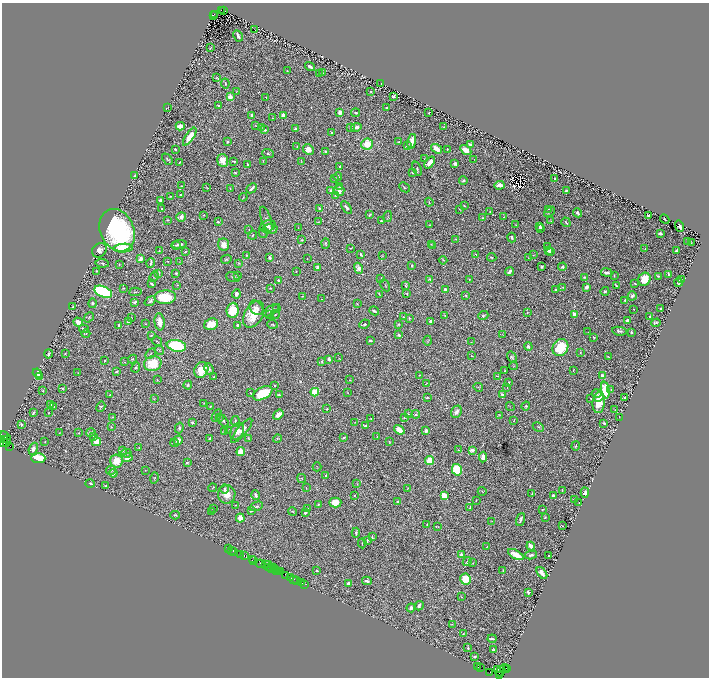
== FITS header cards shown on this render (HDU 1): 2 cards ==
NAXIS1  =                 1414
NAXIS2  =                 1351

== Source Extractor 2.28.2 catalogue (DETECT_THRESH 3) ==
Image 1414 x 1351 px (HDU 1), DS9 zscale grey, zoomed out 1/2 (1 PNG px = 2 x 2 image px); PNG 711 x 680 px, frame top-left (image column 2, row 1350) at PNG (2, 3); each listed source drawn as its Kron ellipse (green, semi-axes under 4 px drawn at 4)
Background 1.76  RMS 0.025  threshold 0.0761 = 3 sigma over >= 5 px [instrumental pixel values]
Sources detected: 722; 70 cannot appear on this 1/2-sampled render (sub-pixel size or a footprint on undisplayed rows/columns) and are neither listed nor drawn; of the other 652, the 500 brightest by FLUX_AUTO listed and drawn (152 fainter detections omitted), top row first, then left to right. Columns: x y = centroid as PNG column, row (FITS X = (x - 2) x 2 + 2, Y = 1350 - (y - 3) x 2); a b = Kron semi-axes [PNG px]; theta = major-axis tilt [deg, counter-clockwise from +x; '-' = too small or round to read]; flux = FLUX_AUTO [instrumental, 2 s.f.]
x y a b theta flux
221 10 2 1 - 240
224 10 3 2 - 840
214 14 3 1 - 310
213 15 4 2 - 290
255 30 3 1 - 2.5
238 36 6 2 -61 19
210 48 3 2 - 4.5
310 66 5 3 - 20
287 71 2 2 - 2.7
322 73 3 2 - 2.9
319 74 4 3 - 4.9
216 78 4 2 - 2.4
381 83 2 1 - 3.3
225 84 5 3 - 7.2
236 91 4 2 - 2.6
371 92 2 2 - 3
393 96 3 2 - 9.5
230 97 3 2 - 120
266 97 2 2 - 4.5
219 106 3 2 - 12
167 107 3 1 - 2.7
386 107 2 2 - 4.2
340 112 4 3 - 40
356 113 4 2 - 9.4
429 113 2 2 - 9.6
252 115 3 2 - 9.2
283 115 3 3 - 30
272 118 2 1 - 2.4
180 126 4 3 - 66
256 126 3 2 - 3
356 127 5 3 - 24
444 127 3 3 - 2.6
261 128 4 3 - 4.8
351 128 4 3 - 5.2
295 129 3 2 - 8.7
264 130 3 2 - 15
331 133 2 2 - 19
190 137 10 4 56 79
412 141 7 3 78 56
228 142 3 2 - 6.8
399 142 2 2 - 2.9
367 144 6 5 - 100
470 144 3 2 - 9.6
407 146 3 2 - 6.2
297 147 4 2 - 3.7
175 149 3 2 - 5.2
308 149 6 5 - 46
436 149 6 3 -34 63
447 149 2 2 - 3.5
466 150 6 4 -33 51
325 151 3 2 - 12
268 153 6 3 -20 7.3
167 159 6 3 -47 7.2
425 159 3 2 - 3.2
474 159 2 1 - 2.3
223 160 6 5 - 53
234 161 4 2 - 4.9
263 161 4 2 - 3.9
301 161 4 3 - 3.6
179 162 3 1 - 3.1
430 162 7 3 51 46
455 163 3 2 - 33
248 165 3 2 - 11
340 166 3 3 - 9.4
417 169 7 3 -71 7.3
235 173 3 2 - 4.7
412 173 3 2 - 4.2
135 175 2 2 - 3.9
338 177 4 4 - 8.8
334 178 3 2 - 2.6
555 179 3 2 - 6
463 180 4 3 - 10
499 185 5 3 - 65
181 186 2 1 - 2.6
340 187 3 3 - 6
404 187 6 2 -43 5.3
207 188 3 2 - 2.4
230 188 2 2 - 2.5
251 188 6 2 42 17
330 190 4 3 - 7.6
339 190 5 5 - 25
566 190 4 2 - 9.3
180 195 2 2 - 5.2
336 195 3 3 - 6.7
170 196 2 2 - 3.2
243 197 4 2 - 3.6
161 200 3 3 - 14
429 202 4 2 - 4.6
464 206 4 2 - 3.9
346 207 7 3 -55 17
161 208 2 2 - 2.8
319 209 3 3 - 6.7
548 209 2 2 - 2.3
460 210 3 1 - 2.8
490 211 2 1 - 3.1
550 212 6 3 38 9.4
578 213 4 2 - 13
203 215 2 2 - 3.2
370 215 4 2 - 5.5
648 215 3 2 - 10
388 216 6 2 78 3.4
181 217 5 4 - 27
503 217 3 2 - 4.3
482 218 3 3 - 5.1
266 219 13 5 -71 15
665 219 5 2 - 7.9
167 220 4 3 - 6.1
381 221 2 2 - 4
551 221 3 2 - 2.6
218 222 3 2 - 9.4
318 222 3 2 - 3.5
566 222 5 2 - 7
430 225 3 2 - 5.1
516 225 3 2 - 2.5
268 226 8 5 21 22
680 226 6 3 -70 12
540 227 3 3 - 9.7
298 228 3 2 - 2.5
540 228 2 2 - 5.4
249 229 2 2 - 2.5
270 229 7 4 5 19
117 230 22 17 -64 880
263 233 5 1 - 2.4
660 233 3 3 - 12
253 235 4 2 - 5.5
512 237 5 3 - 10
456 239 3 2 - 4.9
302 240 3 3 - 3.7
687 242 2 2 - 3.2
325 243 5 4 - 7.9
692 243 3 1 - 2.9
179 244 7 3 8 20
431 244 3 2 - 2.4
176 245 3 3 - 7
224 245 6 5 - 38
432 246 4 3 - 2.6
547 247 3 3 - 6.1
123 248 10 4 4 150
351 248 3 1 - 4.1
645 248 2 2 - 6.1
99 250 8 6 44 33
548 250 3 2 - 13
676 250 4 2 - 9.2
159 251 3 2 - 5.4
550 251 4 3 - 21
185 252 3 3 - 4.5
476 254 4 2 - 4
246 255 3 3 - 2.9
361 255 4 2 - 7
533 255 3 3 - 3.7
382 256 3 2 - 2.5
492 257 5 3 - 6.8
529 257 3 2 - 2.5
270 258 3 2 - 18
140 259 4 3 - 20
226 259 5 4 - 6
307 259 2 2 - 3.4
443 260 4 2 - 3.2
167 261 2 1 - 3.2
179 262 4 2 - 3.1
102 263 7 3 -7 8.7
151 263 5 2 - 12
239 263 3 2 - 3.7
119 265 3 2 - 3.1
412 265 2 2 - 5.4
318 267 3 3 - 39
542 267 3 2 - 10
562 267 4 3 - 8
359 268 6 4 -69 42
97 271 3 2 - 4.7
296 272 2 2 - 2.6
509 272 4 2 - 30
158 273 4 3 - 11
176 273 3 2 - 5.2
607 273 6 3 -10 22
668 274 3 2 - 7.2
237 275 3 2 - 2.3
614 276 3 2 - 4.4
658 276 2 2 - 5.6
154 277 5 3 - 5
233 277 7 5 -17 14
584 277 3 3 - 8.3
381 278 3 2 - 2.7
429 279 3 2 - 6.1
469 279 4 2 - 4.1
644 279 7 6 - 110
681 279 4 3 - 7.3
278 280 2 2 - 13
678 282 4 3 - 12
635 283 3 2 - 7.7
151 284 4 2 - 10
177 285 4 2 - 2.7
385 285 6 2 -63 3.3
405 285 4 3 - 5.7
616 286 3 2 - 8.3
563 287 3 2 - 2.8
587 287 4 3 - 23
123 288 3 2 - 3.7
270 288 3 3 - 4.6
445 289 3 3 - 17
556 290 4 3 - 9.1
605 291 4 3 - 10
103 292 9 5 -23 800
135 292 6 2 4 5.1
236 294 4 4 - 17
379 294 4 2 - 4.1
407 294 3 3 - 3.6
466 295 3 2 - 7.1
303 296 2 1 - 2.4
632 296 4 4 - 15
165 297 11 6 2 160
322 299 3 2 - 2.8
625 300 4 3 - 7.1
150 301 6 4 37 13
135 302 4 3 - 16
93 303 5 4 - 9.8
357 304 3 3 - 3.6
73 307 3 2 - 7.4
256 308 8 6 -50 21
661 308 2 2 - 9.1
277 309 4 3 - 4
634 309 2 2 - 2.3
233 310 7 6 - 150
271 310 9 3 33 17
374 311 5 2 - 9.8
527 312 3 2 - 3.9
254 314 14 9 61 130
575 314 4 3 - 49
269 315 3 3 - 10
275 315 4 3 - 4.7
445 316 2 1 - 3.4
483 316 5 4 - 7.4
89 317 5 3 - 4.6
403 317 3 3 - 6.4
650 317 2 2 - 19
132 318 3 3 - 3
409 318 4 2 - 4.9
430 321 3 3 - 21
628 321 3 3 - 25
78 322 5 3 - 50
129 322 2 2 - 40
160 322 8 5 -84 44
656 323 5 3 - 9
146 324 2 2 - 4.5
211 324 7 5 22 91
273 324 5 3 - 5.2
364 324 5 3 - 7.7
399 324 3 3 - 8.9
119 325 3 3 - 10
237 325 2 2 - 21
84 329 5 3 - 7.5
619 331 7 3 -9 11
588 332 2 1 - 2.3
631 332 3 2 - 12
86 334 4 3 - 4.8
151 335 2 1 - 2.6
399 335 2 2 - 20
503 335 3 2 - 2.6
593 337 3 2 - 4.9
157 341 5 2 - 4.8
370 341 3 2 - 16
428 341 5 2 - 3.7
471 342 4 2 - 2.6
176 346 10 5 -10 390
528 347 4 3 - 17
560 347 9 7 56 200
159 350 5 2 - 3.1
580 353 4 3 - 3.8
48 354 4 3 - 16
65 354 3 2 - 6
150 354 6 3 47 7.3
472 356 3 1 - 2.5
512 357 6 4 -57 7.8
608 357 3 1 - 4.4
339 358 2 2 - 2.6
133 359 4 3 - 6
329 359 3 3 - 21
105 361 3 2 - 3.8
322 361 3 2 - 5
125 362 3 3 - 3.5
153 364 9 7 19 150
514 366 4 3 - 3.1
136 367 5 4 - 7.5
209 369 6 3 -63 11
201 370 8 6 65 110
573 370 2 1 - 2.5
505 371 3 2 - 3.7
116 372 3 2 - 9.2
37 373 5 4 - 35
78 373 3 2 - 2.8
420 375 2 2 - 2.7
498 376 3 3 - 3.4
602 376 3 2 - 34
39 377 4 3 - 6.8
214 377 2 2 - 3
157 380 2 2 - 3.3
350 380 3 2 - 3.7
508 382 2 2 - 4.6
426 383 3 2 - 2.6
188 385 4 3 - 7.6
274 385 2 2 - 4
478 387 5 3 - 4.9
62 388 3 3 - 5.2
507 388 3 2 - 2.4
605 390 8 4 -81 150
611 390 3 2 - 3.7
43 391 4 3 - 6.4
315 392 4 4 - 170
251 393 2 2 - 4.2
263 393 10 6 28 190
348 393 3 1 - 2.4
597 394 5 4 - 11
110 395 2 2 - 4.9
279 395 2 2 - 23
502 395 3 3 - 27
427 397 3 2 - 5.4
599 397 5 3 - 20
590 398 2 2 - 3.3
625 398 3 2 - 7.4
154 399 3 2 - 3.3
599 402 11 6 84 120
204 403 2 2 - 2.8
51 404 3 2 - 16
210 406 2 1 - 2.6
526 406 4 4 - 8.5
54 407 3 3 - 3.4
101 407 5 3 - 7.9
510 407 4 2 - 3
327 409 2 2 - 3.7
615 410 3 2 - 2.7
456 412 6 5 - 35
33 413 3 2 - 7.4
49 413 2 2 - 2.5
408 414 3 2 - 5.8
416 414 4 3 - 7.5
217 415 6 3 60 7.9
278 415 6 3 37 41
499 415 3 3 - 3.7
113 417 3 2 - 4
404 417 2 2 - 8.9
219 418 3 3 - 5.9
619 418 4 1 - 2.4
371 419 2 2 - 4
223 421 7 4 -53 14
235 421 5 3 - 5.7
514 421 3 2 - 3.6
192 422 3 2 - 17
355 422 3 2 - 2.8
604 423 3 2 - 7.8
21 425 4 3 - 9.2
365 426 3 2 - 19
111 427 3 2 - 4.8
538 427 6 3 -26 5.9
179 428 5 3 - 10
229 430 3 2 - 3.8
399 430 6 3 -35 75
237 431 9 6 57 46
242 431 15 5 50 38
426 431 2 2 - 49
224 432 3 3 - 5.2
59 433 2 2 - 2.4
78 433 3 2 - 3
91 433 5 3 - 8
6 437 7 2 -57 430
93 437 4 2 - 3.3
377 437 4 2 - 6.9
248 438 4 3 - 6
277 438 4 3 - 6.2
344 438 3 2 - 11
4 439 2 2 - 260
210 439 3 2 - 10
178 440 5 4 - 33
5 441 7 2 44 590
45 441 2 2 - 2.9
96 442 4 4 - 75
389 442 4 3 - 4
7 443 2 1 - 450
175 443 4 3 - 4.4
10 446 2 2 - 860
576 446 4 2 - 5.1
139 448 3 2 - 3
33 449 6 4 68 24
458 450 2 2 - 5.1
472 450 4 3 - 21
122 451 2 2 - 25
241 452 4 4 - 75
127 453 5 4 - 7.2
483 457 5 4 - 27
38 458 7 5 -2 210
127 458 5 4 - 35
430 460 4 4 - 90
116 461 6 6 - 91
187 463 3 2 - 4.5
317 467 4 2 - 2.4
111 470 5 4 - 6.1
145 470 2 2 - 2.7
457 470 6 5 - 230
113 473 4 3 - 17
326 476 3 2 - 7.1
155 478 6 3 76 5.8
302 478 5 2 - 3.5
90 484 4 2 - 9.5
357 484 3 2 - 2.8
105 486 3 2 - 3.4
213 488 4 2 - 4.4
306 488 2 1 - 2.4
407 488 3 2 - 2.7
224 489 5 3 - 10
562 490 3 2 - 4.7
482 491 4 2 - 4.2
585 493 5 3 - 14
227 494 9 8 - 60
532 494 4 3 - 5.5
256 495 5 3 - 14
354 495 2 2 - 3.7
444 496 4 3 - 77
553 496 3 3 - 26
574 499 3 2 - 3.5
476 500 2 1 - 3.4
335 502 6 5 - 84
397 502 3 3 - 8.4
579 503 2 2 - 3.2
236 505 3 2 - 3.2
318 505 3 3 - 5.2
256 506 6 3 23 8.7
470 507 3 2 - 7.6
307 508 2 1 - 3.5
213 509 2 2 - 2.8
543 509 4 2 - 4.2
251 511 3 2 - 7
212 512 4 2 - 6.9
293 512 4 2 - 4.5
305 513 4 2 - 9.3
175 515 4 3 - 6.3
545 517 2 2 - 4.6
240 518 4 4 - 60
521 519 6 2 70 11
492 521 3 3 - 2.5
427 524 2 2 - 3
562 526 2 2 - 3.9
438 527 3 2 - 3.1
356 533 5 2 - 9.6
372 537 4 2 - 4.4
367 541 4 2 - 6
362 543 5 2 - 4.1
531 546 4 3 - 49
486 547 2 1 - 2.7
229 549 2 1 - 76
231 550 2 1 - 41
234 551 3 2 - 130
240 554 3 2 - 140
461 555 4 3 - 21
516 555 8 3 -28 91
531 555 6 3 12 13
244 556 3 1 - 140
549 556 3 2 - 5.5
252 560 2 1 - 59
254 560 2 1 - 50
467 562 5 3 - 7.8
473 563 2 2 - 2.9
260 564 4 1 - 440
269 564 2 1 - 110
265 565 4 2 - 180
268 567 3 1 - 320
273 568 2 2 - 120
272 569 3 1 - 250
276 570 3 2 - 270
317 570 2 2 - 20
277 571 2 2 - 270
281 571 2 1 - 65
503 571 3 2 - 2.5
279 572 2 1 - 90
542 573 7 3 -51 33
285 575 2 1 - 110
291 578 2 1 - 120
294 579 2 2 - 140
465 579 5 5 - 160
296 580 2 1 - 180
367 581 5 2 - 12
301 583 2 1 - 120
348 583 4 3 - 20
304 584 2 1 - 77
528 592 3 3 - 12
462 597 3 2 - 2.5
419 606 5 3 - 17
411 608 4 3 - 13
452 624 3 2 - 2.9
463 634 2 2 - 2.9
492 639 4 2 - 14
468 648 3 2 - 5.5
493 650 3 3 - 5.9
475 657 3 2 - 9
478 667 2 1 - 89
480 668 2 1 - 160
506 668 2 1 - 250
498 669 4 2 - 820
504 669 4 2 - 550
501 671 5 2 - 660
489 672 3 2 - 39
500 676 2 1 - 48
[152 fainter detections neither listed nor drawn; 70 sub-pixel or undisplayed-footprint detections neither listed nor drawn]